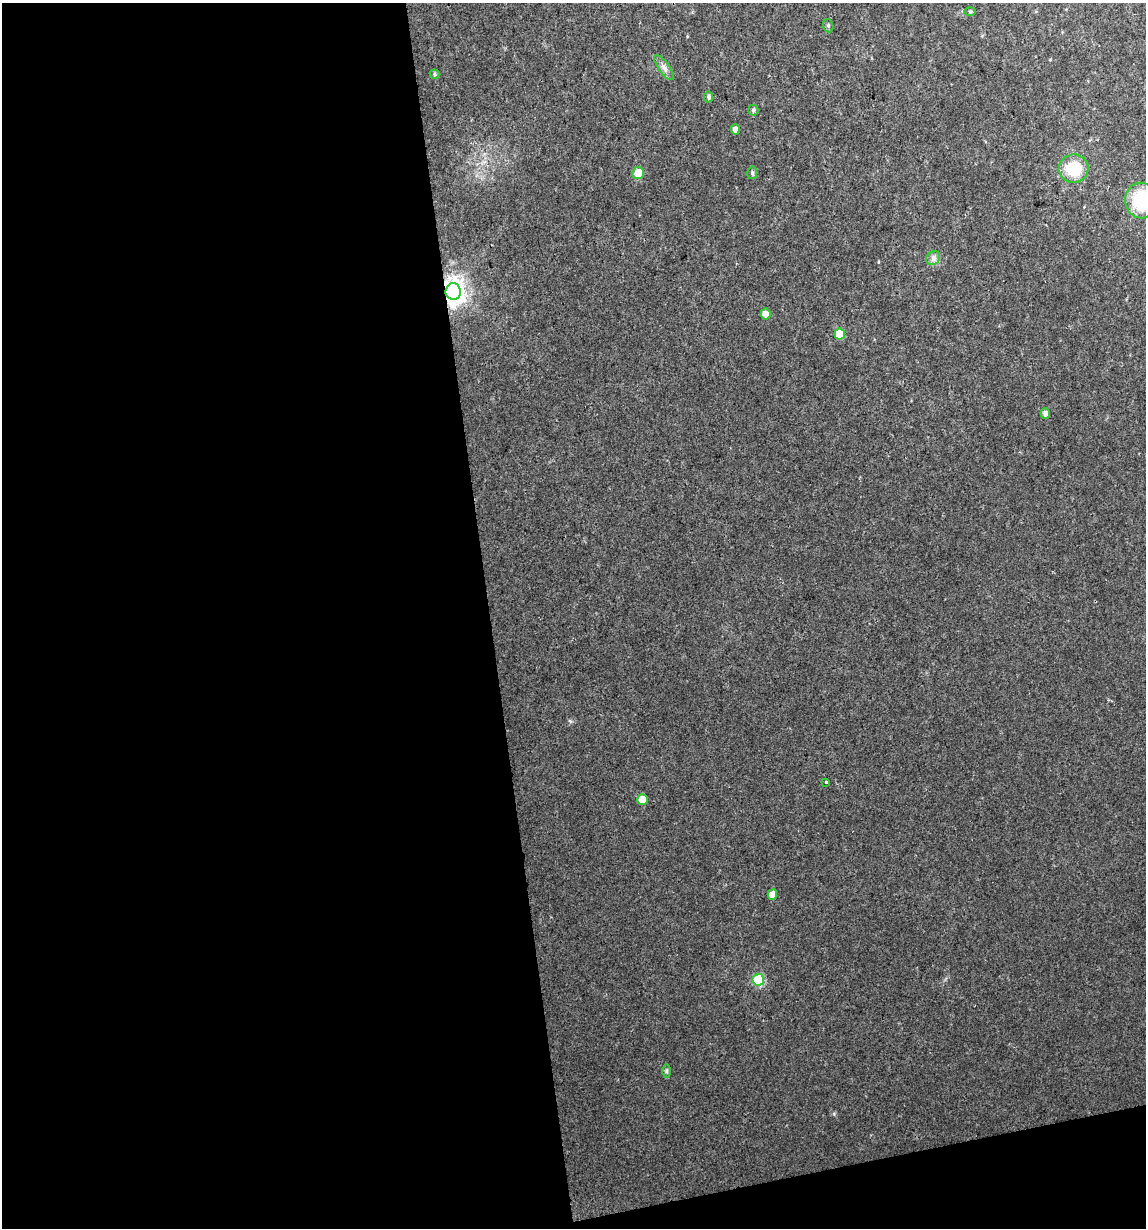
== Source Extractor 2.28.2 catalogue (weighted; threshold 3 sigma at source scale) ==
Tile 13 of 4 x 4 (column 1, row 4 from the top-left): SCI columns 29-1172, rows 1-1226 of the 4679 x 4903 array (HDU 1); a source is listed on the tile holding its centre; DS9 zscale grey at full resolution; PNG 1148 x 1230 px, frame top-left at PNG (2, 3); each listed source drawn as its Kron ellipse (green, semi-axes under 4 px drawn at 4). Shown black and unused: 45% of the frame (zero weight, under 2 of 3 exposures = <1% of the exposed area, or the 3 px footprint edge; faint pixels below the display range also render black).
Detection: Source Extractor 2.28.2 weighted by HDU 2 'WHT'; one run over the whole footprint, this tile lists its part. Background 0.0342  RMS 0.0064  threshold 0.0287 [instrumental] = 3 sigma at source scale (4.5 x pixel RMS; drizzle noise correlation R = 1.50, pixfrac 1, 0.0396/0.0396 arcsec/px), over >= 5 px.
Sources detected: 21; all 21 listed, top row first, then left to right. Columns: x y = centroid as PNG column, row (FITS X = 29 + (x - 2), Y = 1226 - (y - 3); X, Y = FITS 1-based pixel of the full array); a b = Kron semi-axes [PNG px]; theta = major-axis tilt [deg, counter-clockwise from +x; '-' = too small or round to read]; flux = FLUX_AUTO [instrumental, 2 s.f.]
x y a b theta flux
970 11 6 4 0 0.75
828 26 7 5 -70 1
664 68 15 5 -54 2.9
434 74 5 4 - 0.91
709 97 5 4 - 1.6
753 110 5 5 - 1.1
735 129 5 4 - 3.2
1074 169 15 14 - 22
638 173 6 6 - 9.8
752 173 6 5 - 1.3
1141 201 18 16 -80 31
933 258 7 6 - 2.2
453 292 8 7 - 610
765 314 5 5 - 4.9
840 334 5 5 - 13
1045 414 5 4 - 2.4
826 783 3 3 - 2.1
642 799 5 5 - 8.2
772 894 5 5 - 6.4
758 980 6 6 - 36
666 1071 6 4 90 1
Overlapping masked pixels (flux is a lower limit): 1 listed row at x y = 453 292
Isophote crosses this tile's border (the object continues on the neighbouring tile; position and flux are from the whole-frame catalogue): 1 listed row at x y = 1141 201